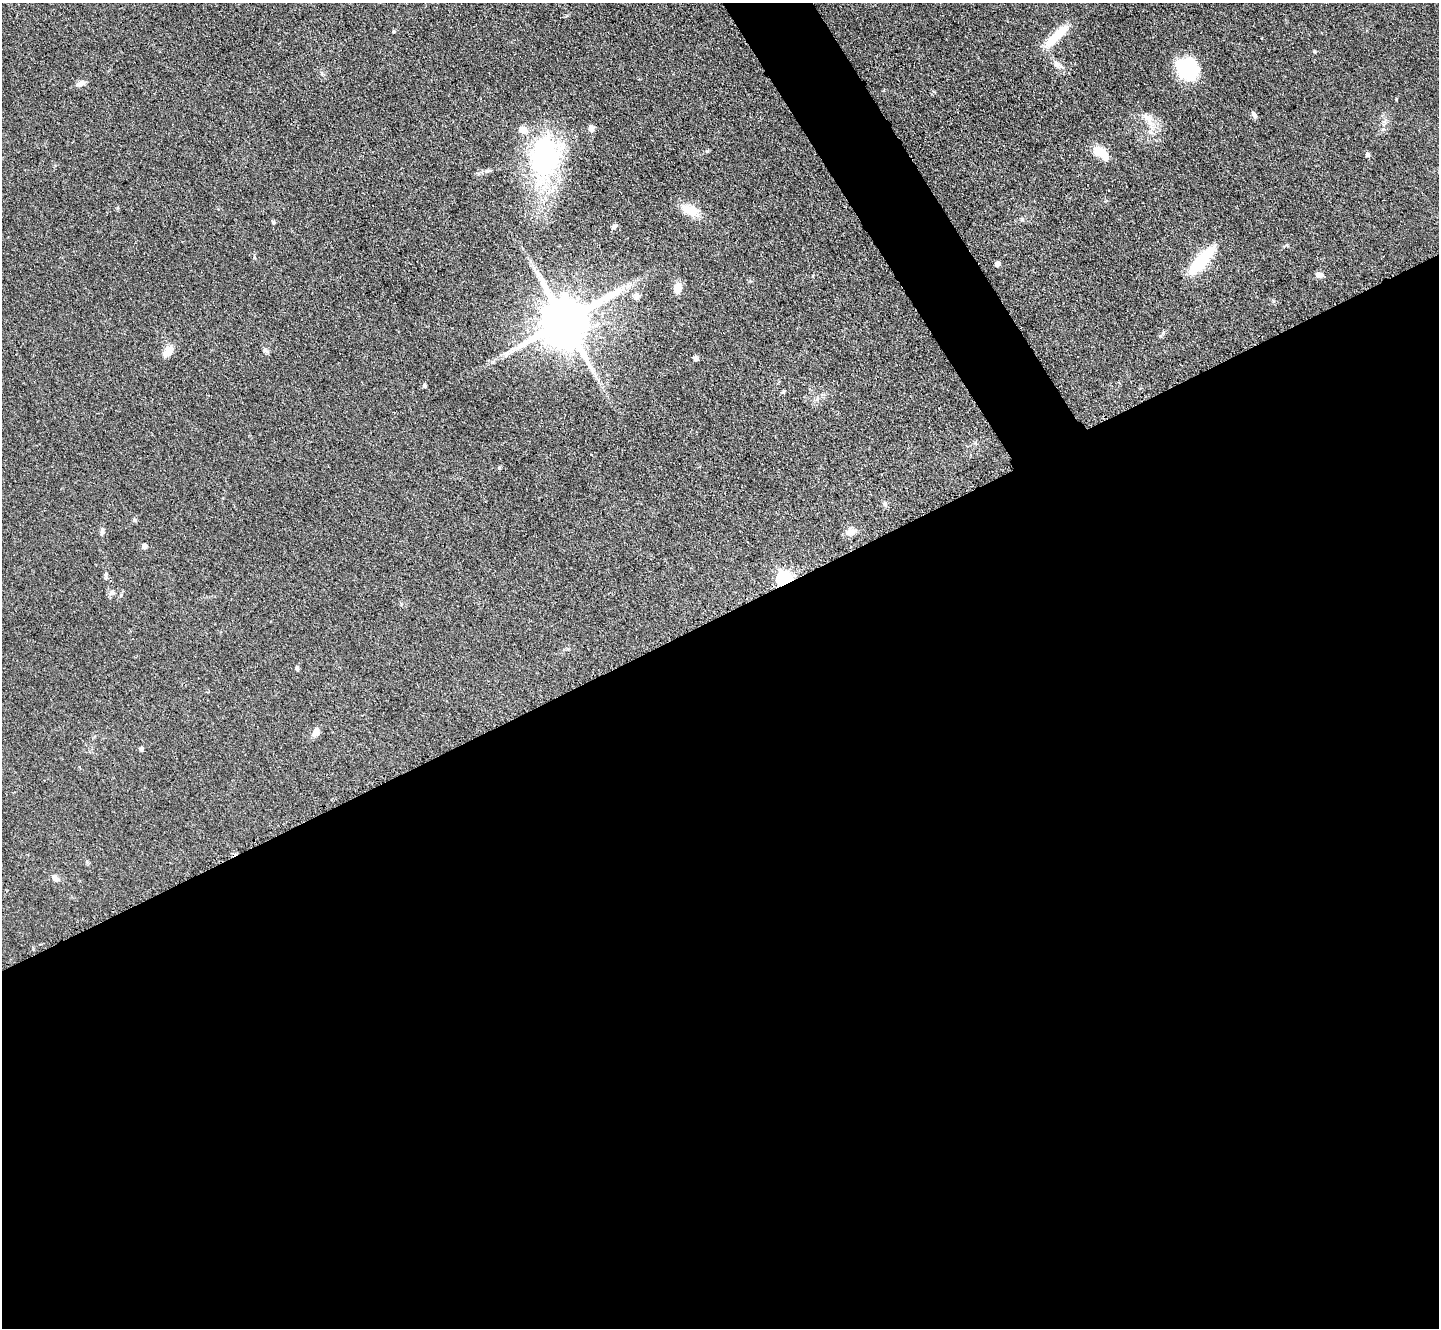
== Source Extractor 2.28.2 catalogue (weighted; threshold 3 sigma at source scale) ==
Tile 15 of 4 x 4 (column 3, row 4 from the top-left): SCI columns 2905-4341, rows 465-1790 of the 5954 x 5981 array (HDU 1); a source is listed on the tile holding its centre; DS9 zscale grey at full resolution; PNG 1441 x 1330 px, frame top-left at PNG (2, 3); no overlay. Shown black and unused: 56% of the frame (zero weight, under 3 of 4 exposures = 3% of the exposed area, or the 3 px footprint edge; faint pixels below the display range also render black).
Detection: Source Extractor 2.28.2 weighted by HDU 2 'WHT'; one run over the whole footprint, this tile lists its part. Background 0.0721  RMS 0.0063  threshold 0.0282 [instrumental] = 3 sigma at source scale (4.5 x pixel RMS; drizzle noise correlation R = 1.50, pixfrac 1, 0.05/0.05 arcsec/px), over >= 5 px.
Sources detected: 39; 1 inside a brighter listed object's ellipse — not listed separately; the other 38 listed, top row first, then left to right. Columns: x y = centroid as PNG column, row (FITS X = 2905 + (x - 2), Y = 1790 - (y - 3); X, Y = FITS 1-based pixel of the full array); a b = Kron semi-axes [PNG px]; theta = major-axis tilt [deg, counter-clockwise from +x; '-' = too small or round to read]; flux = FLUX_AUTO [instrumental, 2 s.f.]
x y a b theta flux
394 31 4 4 - 0.74
1056 36 37 9 44 18
1058 65 16 7 -39 4
1188 69 21 21 - 39
80 83 12 6 19 3.2
1254 115 9 6 -58 2.1
1147 118 20 9 -46 7.1
591 128 6 5 - 4.8
1101 153 21 11 -36 10
1368 155 5 4 - 2.1
544 158 62 39 81 100
690 210 24 12 -24 12
273 222 5 4 - 1
614 226 7 5 26 1.3
1201 261 36 11 49 31
998 264 4 4 - 2.7
1319 275 11 7 -9 2.7
677 288 12 8 81 6.6
636 297 9 7 68 2.5
565 321 15 13 38 4000
512 350 15 5 46 3.8
168 351 18 10 55 5.6
696 359 5 4 - 2.5
425 386 5 4 - 1.3
783 392 6 4 19 0.83
499 468 5 4 - 0.85
885 504 8 5 -90 1.4
134 520 6 5 - 0.97
102 531 10 5 82 1.7
850 532 13 9 8 4.4
145 546 6 5 - 2.6
106 575 8 4 82 1.2
784 578 7 6 - 130
112 593 8 8 - 2.2
297 669 5 4 - 1.5
316 732 11 7 65 4.1
141 749 5 4 - 1.2
55 878 11 7 -49 2.7
Overlapping masked pixels (flux is a lower limit): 1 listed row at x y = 784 578
Unlisted compact peaks at least as high as the median listed source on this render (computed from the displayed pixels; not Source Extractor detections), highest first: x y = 707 151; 1314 51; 1273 301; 1160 336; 254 257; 1287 245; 1022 219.